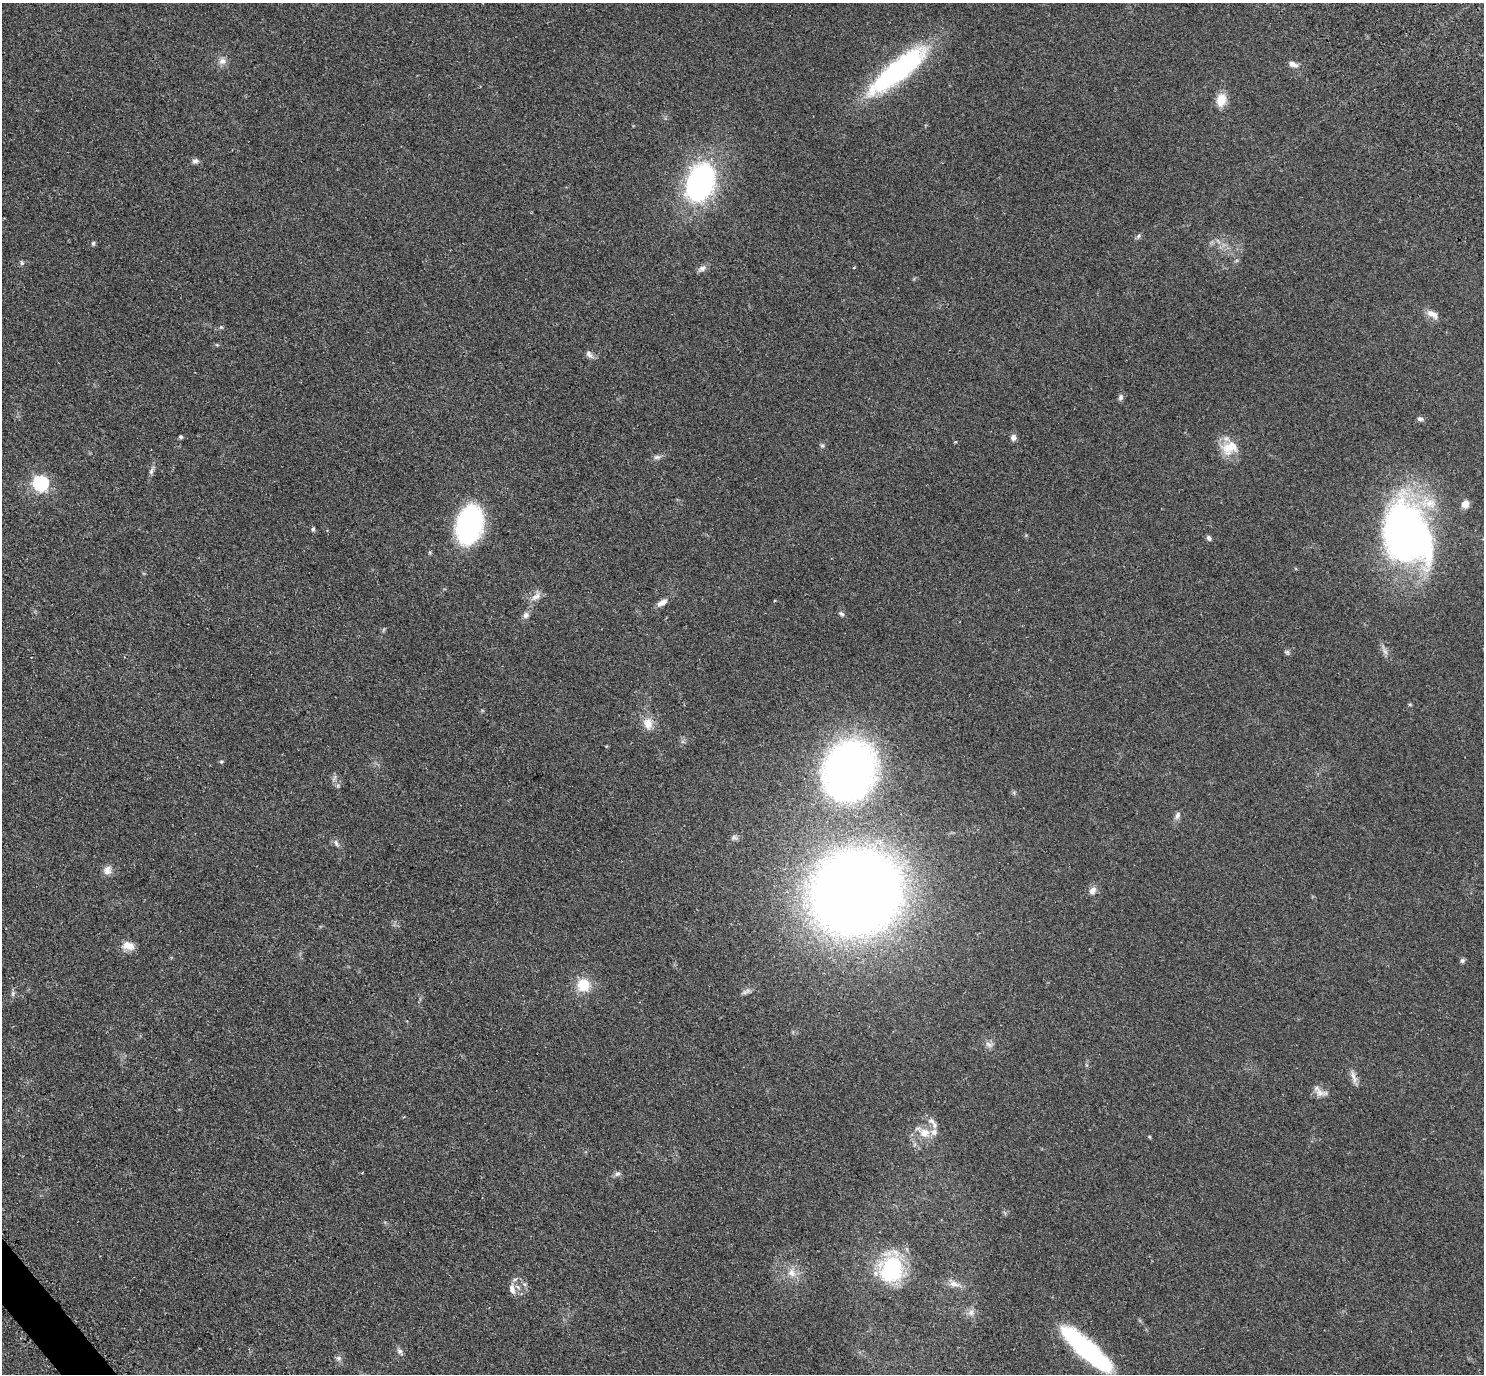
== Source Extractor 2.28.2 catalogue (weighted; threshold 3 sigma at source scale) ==
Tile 7 of 4 x 4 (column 3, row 2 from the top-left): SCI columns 3158-4639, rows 3205-4576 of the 6271 x 6268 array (HDU 1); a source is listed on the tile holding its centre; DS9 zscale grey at full resolution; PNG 1486 x 1376 px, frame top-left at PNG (2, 3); no overlay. Shown black and unused: <1% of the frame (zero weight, under 2 of 3 exposures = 11% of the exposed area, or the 3 px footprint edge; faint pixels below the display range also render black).
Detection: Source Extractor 2.28.2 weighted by HDU 2 'WHT'; one run over the whole footprint, this tile lists its part. Background 0.0948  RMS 0.0088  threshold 0.0396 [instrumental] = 3 sigma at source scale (4.5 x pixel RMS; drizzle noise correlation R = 1.50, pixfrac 1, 0.05/0.05 arcsec/px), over >= 5 px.
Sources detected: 72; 1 inside a brighter object's white glare — not listed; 5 inside a brighter listed object's ellipse — not listed separately; the other 66 listed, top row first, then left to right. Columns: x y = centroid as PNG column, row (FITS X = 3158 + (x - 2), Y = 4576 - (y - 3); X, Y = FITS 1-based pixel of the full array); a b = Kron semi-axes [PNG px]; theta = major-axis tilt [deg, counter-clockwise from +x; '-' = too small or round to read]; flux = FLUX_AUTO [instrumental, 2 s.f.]
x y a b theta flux
222 61 11 9 10 4.6
1293 64 12 6 -20 4.3
897 71 77 20 39 130
1221 100 13 10 79 14
195 161 8 6 17 2.9
700 182 28 20 71 210
1138 236 6 4 87 1.4
93 243 5 4 - 1.4
22 263 7 5 -90 1.5
702 268 12 7 27 3.5
1432 314 18 8 -30 6.6
221 327 5 5 - 0.98
217 345 6 3 -18 0.91
589 354 12 7 -47 3.4
1120 397 8 6 75 2.4
1420 419 8 6 -16 2.2
181 437 4 4 - 1.7
1013 437 8 7 - 3.4
822 446 6 5 - 1.4
1229 447 23 18 62 18
657 457 10 6 7 2.8
151 471 10 5 69 2.5
40 483 7 6 - 200
1465 504 10 9 - 5.6
469 525 30 19 79 180
313 529 6 4 80 1.4
1406 535 63 44 -73 390
1209 538 7 5 -49 2.3
430 552 5 3 - 0.96
536 597 15 9 34 6.1
774 601 3 2 - 0.93
662 602 14 7 32 5.3
841 614 8 5 -32 1.8
526 615 9 7 58 3.2
1287 652 7 5 -1 1.7
1410 704 6 3 18 0.88
648 723 15 12 -68 10
221 762 5 5 - 1
849 770 52 44 67 430
338 785 6 5 - 1.6
1177 815 10 6 69 3.3
336 843 9 6 -66 2.7
107 870 13 10 77 5.3
1093 890 10 8 52 4.8
856 892 59 53 23 1700
128 946 16 10 -12 8.5
1462 961 6 6 - 1.8
583 985 17 16 - 19
13 993 7 5 79 1.8
989 1044 10 6 -40 3.5
1354 1077 20 6 -71 5
1319 1093 13 9 -35 6.1
931 1121 10 8 -28 4
924 1133 15 13 10 12
1149 1137 4 3 - 1.1
362 1173 3 2 - 0.81
617 1174 8 7 - 2.4
891 1269 32 28 65 65
791 1273 11 9 -45 6.7
524 1284 6 5 - 1.8
954 1284 17 7 -13 5.9
512 1289 13 7 -75 5.9
971 1313 9 8 - 4.1
1086 1349 63 16 -42 120
400 1351 8 6 -2 2.4
339 1358 8 7 - 2.6
Overlapping masked pixels (flux is a lower limit): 1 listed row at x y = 856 892